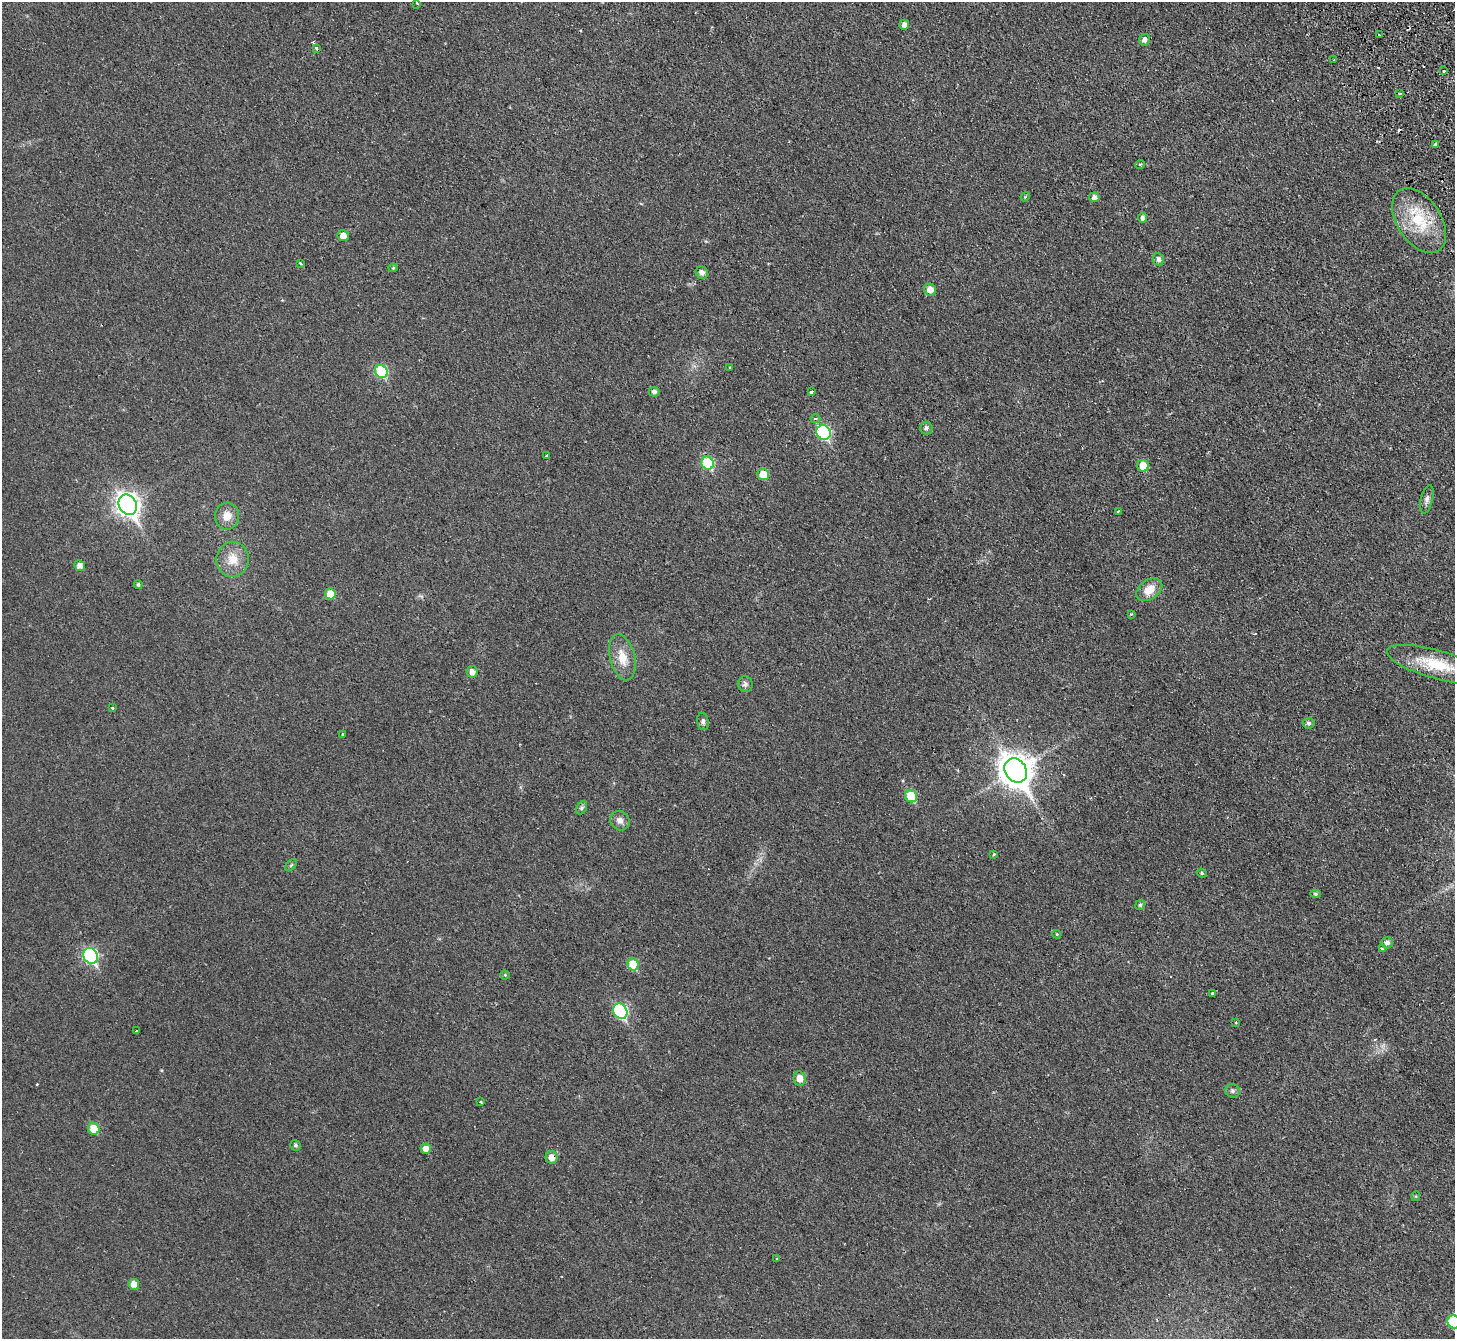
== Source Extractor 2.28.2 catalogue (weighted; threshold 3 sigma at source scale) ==
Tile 10 of 4 x 4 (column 2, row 3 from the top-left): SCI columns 1508-2960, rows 1668-3004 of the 5919 x 5874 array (HDU 1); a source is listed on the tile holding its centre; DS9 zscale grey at full resolution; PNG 1457 x 1341 px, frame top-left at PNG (2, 2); each listed source drawn as its Kron ellipse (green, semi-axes under 4 px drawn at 4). Shown black and unused: <1% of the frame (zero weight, under 2 of 3 exposures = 3% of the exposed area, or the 3 px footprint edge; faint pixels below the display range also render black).
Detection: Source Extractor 2.28.2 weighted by HDU 2 'WHT'; one run over the whole footprint, this tile lists its part. Background 0.0344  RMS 0.0052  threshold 0.0234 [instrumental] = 3 sigma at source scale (4.5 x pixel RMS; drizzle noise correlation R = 1.50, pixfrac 1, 0.05/0.05 arcsec/px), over >= 5 px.
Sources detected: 84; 5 cosmic-ray / hot-pixel residue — neither listed nor drawn; the other 79 listed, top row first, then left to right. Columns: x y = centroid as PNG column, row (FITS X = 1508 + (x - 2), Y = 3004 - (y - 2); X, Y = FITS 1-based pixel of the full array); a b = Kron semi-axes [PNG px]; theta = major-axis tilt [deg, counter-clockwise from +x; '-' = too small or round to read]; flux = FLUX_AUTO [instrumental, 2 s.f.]
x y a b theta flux
417 3 3 3 - 0.56
904 25 5 5 - 2.3
1379 35 3 2 - 0.79
1144 40 6 5 - 1.9
316 48 4 3 - 1.1
1334 60 3 2 - 0.63
1444 71 3 2 - 0.66
1400 93 4 2 - 0.52
1435 144 4 3 - 2.2
1140 164 5 3 - 0.52
1025 197 5 3 - 0.46
1094 197 5 5 - 2
1142 218 5 4 - 1.6
1419 220 36 22 -57 24
343 236 5 5 - 4.2
1159 259 6 5 - 1.9
300 264 4 3 - 0.59
393 268 4 4 - 0.49
702 273 6 6 - 2.5
930 290 6 6 - 3.9
730 367 3 2 - 0.51
381 372 7 6 - 31
654 392 5 5 - 1.7
811 392 3 3 - 1.2
815 419 5 3 - 0.78
926 428 6 6 - 1.5
824 432 8 6 -54 54
547 455 3 2 - 0.45
708 463 7 6 - 31
1143 466 6 5 - 8.3
763 475 6 5 - 9.2
1427 499 14 6 76 2.1
128 505 11 8 -58 320
1118 511 3 2 - 0.53
227 516 13 12 - 5.3
233 559 18 16 81 8.6
80 566 5 5 - 2.9
138 585 4 4 - 0.89
1149 590 14 9 35 6.8
330 594 5 5 - 8.4
1131 614 4 3 - 0.62
622 657 23 12 -76 8.7
1437 664 52 14 -16 20
472 672 5 5 - 3.3
745 684 8 7 - 1.7
112 708 3 3 - 1.1
703 721 8 6 -80 1.5
1309 723 6 5 - 1.2
342 734 3 3 - 0.99
1016 770 13 10 -55 790
911 796 6 5 - 15
582 808 7 5 61 1.1
620 821 10 9 - 2.9
994 854 4 3 - 0.52
291 865 7 4 45 0.76
1202 873 5 4 - 0.66
1316 894 5 4 - 0.87
1140 905 5 4 - 1
1057 934 4 4 - 0.46
1387 943 5 5 - 2
1382 949 4 4 - 0.67
91 956 8 7 - 73
633 965 6 5 - 16
505 975 4 4 - 0.61
1212 993 3 3 - 1.6
620 1011 8 6 -60 55
1235 1022 3 3 - 0.62
137 1031 3 2 - 0.48
800 1078 7 6 - 4.3
1232 1091 7 6 - 1.2
481 1102 3 2 - 0.49
94 1129 6 5 - 9.6
295 1145 5 5 - 0.95
426 1149 5 5 - 3.2
551 1157 6 6 - 4.2
1416 1196 5 3 - 0.44
777 1259 3 3 - 1.2
134 1284 5 5 - 5
1454 1322 7 6 - 29
Overlapping masked pixels (flux is a lower limit): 2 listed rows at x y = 1437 664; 551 1157
Isophote crosses this tile's border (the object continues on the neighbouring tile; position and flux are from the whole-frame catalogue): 2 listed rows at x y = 1437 664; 1454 1322